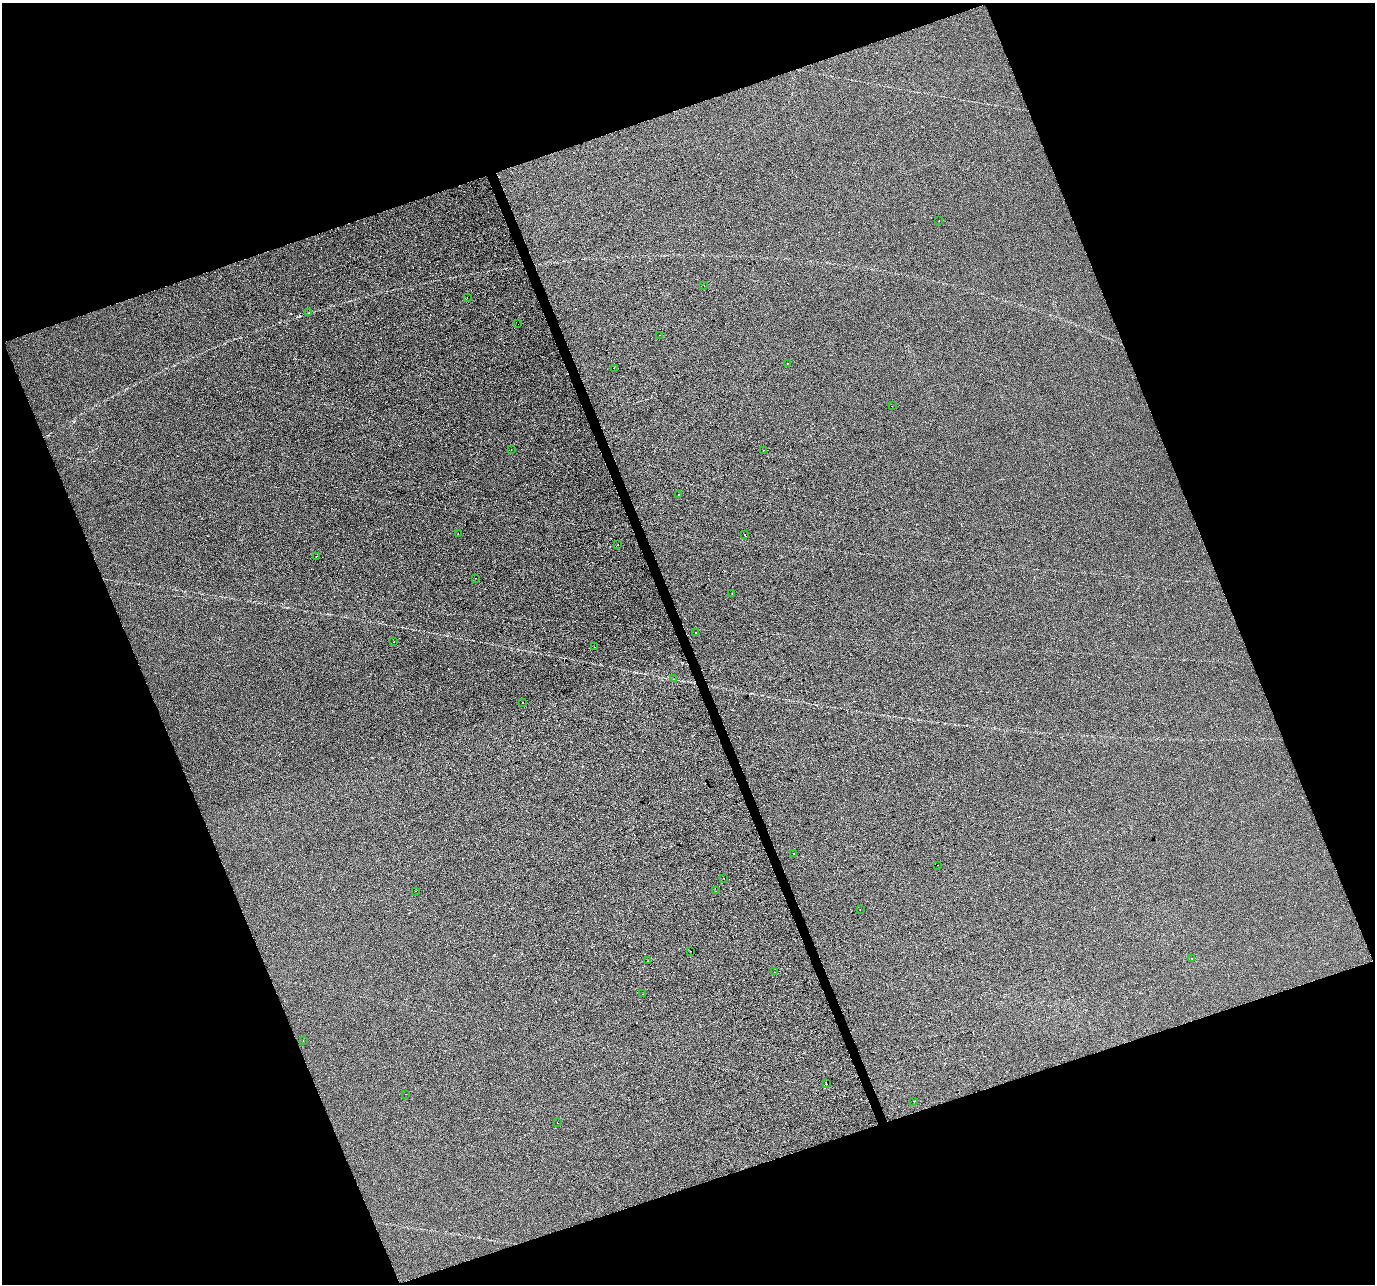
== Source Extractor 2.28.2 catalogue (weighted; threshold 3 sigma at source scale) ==
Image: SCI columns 2-5491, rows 128-5255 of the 5491 x 5328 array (HDU 1 of 3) = the unmasked area's bounding box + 8 px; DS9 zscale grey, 4 x 4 block average (1 PNG px = mean of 4 x 4 image px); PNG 1377 x 1286 px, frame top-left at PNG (2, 3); each listed source drawn as its Kron ellipse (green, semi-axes under 4 px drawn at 4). Shown black and unused: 41% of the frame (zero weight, under 2 of 3 exposures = <1% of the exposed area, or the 3 px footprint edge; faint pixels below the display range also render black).
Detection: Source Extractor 2.28.2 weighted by HDU 2 'WHT'. Background -7.56e-05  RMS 0.0056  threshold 0.0252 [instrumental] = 3 sigma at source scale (4.5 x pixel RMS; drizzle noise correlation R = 1.50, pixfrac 1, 0.0396/0.0396 arcsec/px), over >= 5 px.
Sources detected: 46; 7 cosmic-ray / hot-pixel residue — neither listed nor drawn; the other 39 listed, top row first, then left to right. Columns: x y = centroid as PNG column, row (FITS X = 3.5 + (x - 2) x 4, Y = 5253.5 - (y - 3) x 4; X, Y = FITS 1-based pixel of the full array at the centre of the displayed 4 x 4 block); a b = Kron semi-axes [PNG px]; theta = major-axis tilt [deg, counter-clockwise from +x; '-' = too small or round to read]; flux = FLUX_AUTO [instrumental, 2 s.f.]
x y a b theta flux
939 221 2 2 - 0.83
704 285 2 2 - 2.2
467 297 2 2 - 2.4
309 313 2 2 - 0.95
518 324 2 2 - 1.5
659 335 2 2 - 2
788 363 2 2 - 0.98
614 368 2 2 - 3.3
892 406 2 2 - 15
511 449 2 2 - 2.6
763 450 2 2 - 1.8
679 494 2 2 - 1.8
458 533 2 2 - 0.65
745 534 2 2 - 8.8
618 544 2 2 - 1.1
316 556 2 2 - 1.9
476 578 2 2 - 0.5
732 594 2 2 - 1.5
695 632 2 2 - 3.9
394 642 2 2 - 0.66
595 647 2 2 - 5
674 679 2 2 - 0.62
522 702 2 2 - 6.2
794 853 2 2 - 9
937 865 2 2 - 9.1
724 878 2 2 - 1.1
416 891 2 2 - 0.58
716 891 2 2 - 0.5
860 910 2 2 - 2.3
690 951 2 2 - 1.6
1192 958 2 2 - 1.7
647 961 2 2 - 1
774 972 2 2 - 0.73
642 994 2 2 - 0.5
303 1041 2 2 - 0.65
826 1084 2 2 - 4.4
406 1094 2 2 - 2.3
913 1101 2 2 - 0.61
557 1123 2 2 - 1.5
Overlapping masked pixels (flux is a lower limit): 2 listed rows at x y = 518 324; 745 534
Diffuse or blended objects may show on this block-average render without a row.